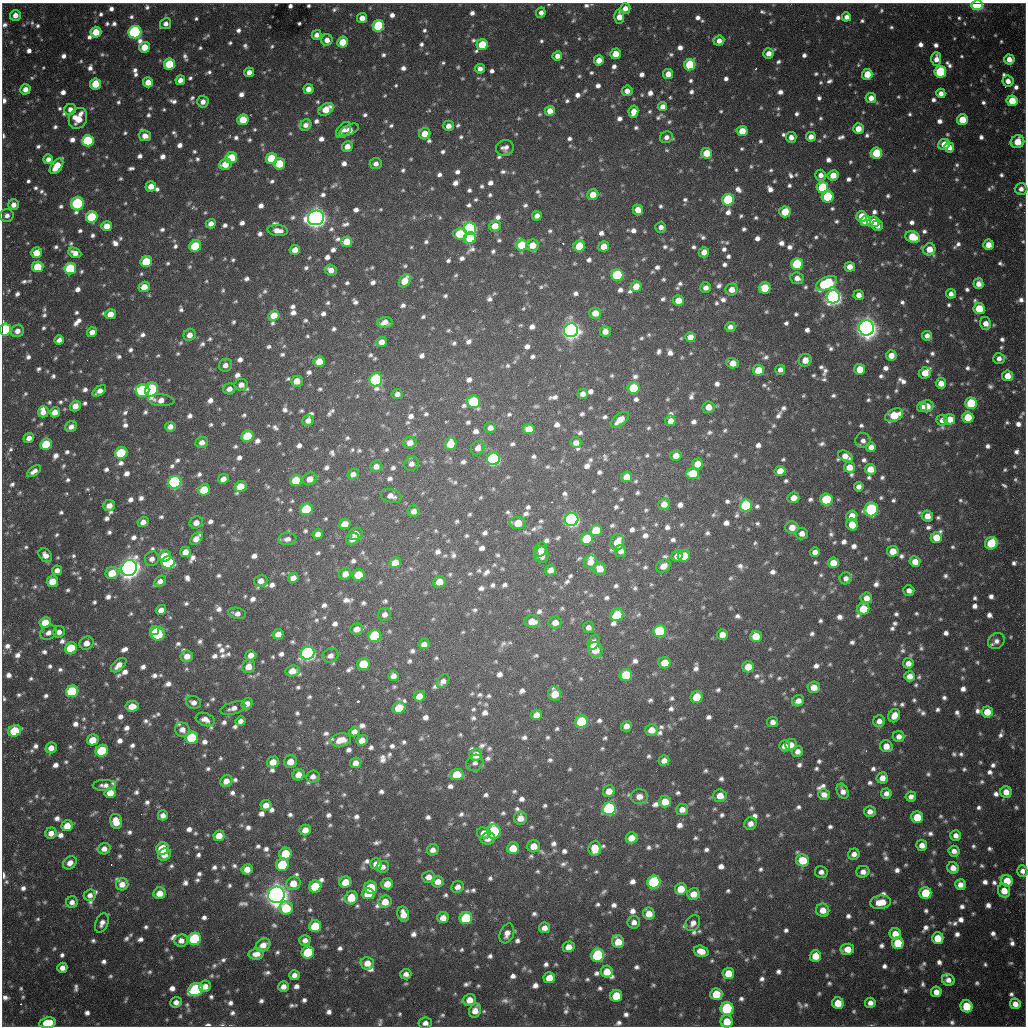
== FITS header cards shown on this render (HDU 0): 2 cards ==
NAXIS1  =                 1024 / length of data axis 1
NAXIS2  =                 1024 / length of data axis 2

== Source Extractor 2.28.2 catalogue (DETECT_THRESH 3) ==
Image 1024 x 1024 px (HDU 0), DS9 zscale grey, 1 PNG px = 1 image px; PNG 1028 x 1028 px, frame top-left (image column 1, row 1024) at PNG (2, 3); each listed source drawn as its Kron ellipse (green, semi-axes under 4 px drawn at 4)
Background 703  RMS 22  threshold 66.1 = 3 sigma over >= 5 px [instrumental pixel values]
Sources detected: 1745; of the 1745, the 500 brightest by FLUX_AUTO listed and drawn (1245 fainter detections omitted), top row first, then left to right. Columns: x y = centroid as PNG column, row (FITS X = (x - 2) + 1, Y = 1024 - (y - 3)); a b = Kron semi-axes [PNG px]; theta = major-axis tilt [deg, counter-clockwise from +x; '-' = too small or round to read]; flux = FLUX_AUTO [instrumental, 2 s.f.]
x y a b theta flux
977 5 6 4 -2 2.5e+05
625 9 5 5 - 1.3e+04
541 13 5 4 - 8.8e+03
15 15 5 5 - 1.3e+04
619 17 7 5 87 1.7e+04
846 17 4 4 - 9.5e+03
362 18 5 5 - 1.4e+04
166 24 5 5 - 8.4e+03
378 26 6 5 - 1.3e+05
96 32 5 5 - 3.2e+04
135 32 6 6 - 3.3e+05
317 35 5 4 - 8.7e+03
327 40 6 5 - 1.1e+04
719 41 5 5 - 9.6e+03
343 42 5 5 - 3.4e+04
482 45 5 5 - 5.9e+04
145 47 5 5 - 3.1e+04
769 53 5 5 - 1.2e+04
616 54 5 5 - 2.5e+04
557 56 5 4 - 1.1e+04
936 59 7 5 89 1.2e+04
1009 59 5 5 - 1.4e+04
599 60 5 5 - 2.0e+04
169 64 6 5 - 7.2e+04
690 65 5 5 - 1.1e+05
480 69 5 5 - 8.8e+03
249 72 5 5 - 1.1e+04
940 72 6 6 - 1.2e+05
668 74 5 5 - 1.4e+04
867 74 5 5 - 3.2e+04
180 80 5 4 - 1.0e+04
1008 81 5 5 - 1.1e+04
148 82 5 5 - 2.0e+04
95 84 5 5 - 3.8e+04
25 89 5 5 - 1.3e+04
308 89 5 5 - 1.2e+04
627 91 5 5 - 1.2e+04
941 93 4 4 - 9.0e+03
871 98 5 5 - 1.2e+04
1012 101 5 5 - 3.7e+04
203 102 6 5 - 9.7e+03
662 107 5 4 - 1.1e+04
70 109 6 5 - 8.3e+03
326 109 8 5 32 2.7e+04
550 111 5 5 - 1.6e+04
633 112 6 5 - 1.7e+04
78 118 11 8 61 3.7e+04
243 120 6 5 - 4.1e+04
962 120 5 5 - 3.8e+04
306 125 6 5 - 8.4e+03
448 126 5 5 - 1.1e+04
858 129 5 5 - 1.8e+04
344 130 9 6 51 8.6e+03
349 130 10 5 24 2.1e+04
742 131 5 5 - 2.7e+04
425 134 6 5 - 2.4e+04
145 136 6 5 - 1.4e+04
666 137 6 6 - 8.3e+03
791 137 5 5 - 9.9e+03
811 137 5 4 - 1.2e+04
88 141 6 5 - 1.3e+05
1017 142 7 6 - 3.3e+04
944 144 6 5 - 2.1e+04
347 146 5 5 - 1.4e+04
949 147 5 5 - 1.3e+04
505 148 9 7 16 9.5e+03
706 153 5 5 - 3.6e+04
876 153 6 5 - 6.2e+04
231 158 6 5 - 5.8e+04
271 158 6 5 - 6.3e+04
48 159 5 4 - 9.1e+03
225 164 6 5 - 2.5e+04
279 164 6 5 - 5.2e+04
376 164 6 5 - 8.2e+03
56 166 9 5 52 3.2e+04
820 175 5 5 - 1.0e+04
833 175 5 5 - 1.9e+04
151 186 5 5 - 1.7e+04
822 187 6 6 - 8.9e+04
1021 189 6 6 - 8.7e+03
593 195 6 5 - 1.9e+04
828 197 6 6 - 1.0e+05
728 200 6 5 - 1.6e+05
77 203 7 6 - 2.1e+05
14 205 5 5 - 1.1e+04
638 210 5 5 - 1.8e+04
785 212 5 5 - 5.0e+04
7 216 7 6 - 8.4e+03
537 216 5 4 - 9.8e+03
862 216 5 5 - 2.9e+04
92 217 6 5 - 9.7e+04
316 218 8 7 - 1.5e+06
865 221 5 5 - 2.8e+04
873 222 6 5 - 2.2e+04
211 224 5 4 - 1.1e+04
107 226 5 5 - 2.2e+04
495 226 6 5 - 2.1e+04
877 226 5 5 - 8.8e+03
661 227 5 5 - 8.2e+03
470 229 6 6 - 3.9e+05
278 231 10 5 -5 1.3e+04
460 234 7 5 -4 5.4e+04
913 237 7 5 -22 4.5e+04
470 238 6 5 - 5.0e+04
347 242 5 5 - 2.7e+04
521 245 6 5 - 4.7e+04
533 245 6 6 - 2.3e+04
988 245 5 5 - 1.6e+04
195 246 6 5 - 6.2e+04
579 246 6 5 - 4.6e+04
604 246 5 5 - 2.1e+04
929 249 6 6 - 2.4e+04
295 250 5 5 - 1.4e+04
704 252 5 5 - 1.6e+04
37 253 5 5 - 2.5e+04
75 253 7 5 -26 1.3e+04
146 262 6 5 - 6.9e+04
797 264 6 5 - 1.1e+05
38 267 6 5 - 4.9e+04
850 267 5 5 - 1.5e+04
70 269 6 5 - 1.2e+05
331 270 6 5 - 1.2e+04
617 275 6 6 - 1.3e+05
797 278 7 6 - 1.1e+04
405 281 7 5 53 3.2e+04
827 283 11 6 25 1.5e+05
978 284 5 5 - 1.3e+04
636 286 5 5 - 2.5e+04
144 287 6 5 - 2.0e+04
706 288 5 5 - 9.6e+03
765 288 6 5 - 5.1e+04
732 290 6 6 - 1.5e+04
951 294 5 5 - 9.3e+03
859 295 5 5 - 9.8e+03
833 297 6 6 - 8.6e+05
678 300 5 5 - 2.3e+04
979 309 6 5 - 4.9e+04
595 313 6 5 - 2.0e+04
110 314 5 5 - 1.8e+04
274 315 5 5 - 2.8e+04
385 322 8 5 4 1.5e+04
986 324 6 5 - 1.4e+04
730 327 5 5 - 8.4e+03
866 328 7 7 - 1.6e+06
5 329 6 5 - 1.5e+05
571 330 7 7 - 1.2e+06
17 331 6 6 - 1.0e+04
605 331 5 5 - 1.3e+04
92 332 5 4 - 1.2e+04
190 335 6 6 - 1.2e+04
927 336 5 5 - 8.6e+03
690 337 5 5 - 1.4e+04
59 340 5 4 - 8.1e+03
382 342 5 5 - 1.3e+04
891 356 5 5 - 1.7e+04
999 358 6 5 - 8.8e+03
805 360 6 6 - 1.8e+04
319 361 6 5 - 2.5e+04
732 363 6 5 - 1.9e+04
225 365 7 6 - 9.5e+03
860 369 5 5 - 3.1e+04
758 370 5 5 - 4.1e+04
780 370 5 5 - 8.5e+03
925 373 6 5 - 2.4e+04
1007 376 5 5 - 2.0e+04
376 380 7 6 - 3.0e+05
297 381 6 5 - 2.0e+04
941 383 5 5 - 2.0e+04
241 385 6 6 - 1.0e+04
633 388 6 6 - 5.7e+04
152 389 7 6 - 2.1e+05
229 389 6 5 - 8.9e+03
143 390 7 6 - 2.1e+05
99 391 7 4 34 1.2e+04
397 394 5 5 - 8.1e+03
583 394 5 5 - 9.6e+03
161 400 13 6 -5 1.5e+04
473 402 6 6 - 1.1e+05
971 403 6 6 - 1.0e+05
75 406 5 5 - 1.5e+04
927 406 6 6 - 1.9e+04
708 407 6 6 - 1.8e+04
922 407 5 4 - 8.8e+03
43 412 5 5 - 1.1e+04
55 412 5 5 - 1.5e+04
894 415 9 6 26 5.3e+04
968 417 5 5 - 4.8e+04
949 419 5 5 - 2.4e+04
308 420 6 5 - 9.8e+03
620 420 10 5 40 1.8e+04
942 420 6 5 - 1.0e+04
670 421 5 5 - 1.1e+04
71 427 6 5 - 8.7e+03
170 427 5 4 - 9.7e+03
490 428 6 5 - 8.9e+03
529 429 6 5 - 2.5e+04
247 436 6 5 - 7.1e+04
29 438 5 4 - 9.8e+03
863 441 7 7 - 8.1e+03
202 442 6 5 - 1.1e+04
410 443 6 6 - 1.5e+04
576 443 5 5 - 1.1e+04
46 444 6 5 - 6.4e+04
451 444 6 6 - 3.6e+04
871 447 5 5 - 1.2e+04
478 448 7 6 - 1.2e+04
121 453 6 5 - 1.0e+05
676 456 5 5 - 1.6e+04
845 456 8 5 -28 1.6e+04
493 459 6 6 - 3.5e+05
411 464 7 7 - 8.4e+03
697 464 5 5 - 2.3e+04
376 466 6 5 - 1.1e+04
849 467 5 5 - 2.0e+04
870 469 5 5 - 2.4e+04
34 471 8 4 35 8.3e+03
780 471 5 5 - 2.2e+04
353 474 6 5 - 8.8e+03
693 474 6 5 - 5.2e+04
627 477 6 5 - 2.3e+04
223 479 5 5 - 1.2e+04
310 479 7 6 - 1.5e+04
296 480 6 5 - 5.9e+04
175 482 6 6 - 3.2e+05
240 487 6 5 - 2.9e+04
859 487 5 5 - 8.5e+03
204 490 6 5 - 5.0e+04
391 496 11 6 -17 1.1e+04
793 498 6 5 - 1.4e+04
826 499 6 6 - 1.1e+05
664 504 6 5 - 1.5e+04
746 505 6 6 - 1.4e+05
109 506 6 5 - 1.3e+04
306 509 6 5 - 1.0e+05
871 509 7 6 - 2.5e+05
414 511 6 5 - 9.9e+03
852 516 5 5 - 2.0e+04
927 516 6 5 - 1.6e+04
571 519 7 6 - 5.8e+05
143 522 5 5 - 1.1e+04
196 523 7 6 - 1.2e+04
518 523 8 6 -3 3.2e+04
345 524 6 5 - 1.8e+04
852 524 6 5 - 2.7e+04
792 527 6 6 - 1.9e+04
596 530 6 5 - 5.4e+04
802 533 6 6 - 1.3e+04
318 534 5 5 - 1.0e+04
356 534 7 6 - 1.9e+04
936 537 5 5 - 3.2e+04
196 538 8 5 50 1.5e+04
287 539 9 6 7 8.7e+03
353 539 7 5 26 1.1e+04
587 539 6 6 - 7.0e+04
617 542 8 7 - 2.6e+04
991 543 6 6 - 6.8e+04
541 550 7 6 - 1.1e+04
621 551 6 5 - 9.9e+03
893 551 5 5 - 2.7e+04
185 552 5 5 - 1.6e+04
815 552 5 5 - 9.2e+03
45 555 8 6 -48 9.8e+03
541 555 8 7 - 2.0e+04
165 556 6 5 - 3.7e+04
677 556 6 5 - 1.4e+04
684 556 6 5 - 4.5e+04
152 559 7 7 - 9.2e+03
168 562 6 6 - 2.4e+05
591 562 7 6 - 1.8e+04
915 562 5 5 - 1.6e+04
395 563 6 5 - 2.1e+04
833 563 5 5 - 2.3e+04
663 566 8 6 31 1.3e+04
129 568 8 7 - 1.6e+06
600 569 6 6 - 2.2e+04
57 570 5 4 - 8.9e+03
551 570 6 5 - 1.2e+04
112 573 7 6 - 3.2e+04
345 574 6 5 - 1.4e+04
359 575 6 5 - 3.8e+04
293 578 5 5 - 1.3e+04
846 578 6 6 - 8.3e+03
52 581 6 5 - 2.8e+04
160 581 6 5 - 8.8e+03
261 581 6 6 - 1.3e+04
439 582 6 6 - 2.2e+04
909 590 5 5 - 9.2e+03
866 598 6 5 - 1.3e+04
863 609 6 6 - 4.0e+04
161 610 5 5 - 1.1e+04
237 613 9 5 -11 9.1e+03
385 614 7 6 - 9.1e+03
617 615 7 6 - 6.1e+04
532 621 8 6 0 2.2e+04
45 622 6 5 - 3.1e+04
555 622 6 6 - 1.4e+04
588 627 6 5 - 8.2e+03
357 629 6 5 - 1.3e+04
155 631 4 4 - 3.8e+04
660 631 6 6 - 1.4e+05
59 632 6 5 - 8.9e+03
48 633 9 6 31 8.9e+03
158 634 7 6 - 1.1e+05
278 634 5 5 - 1.4e+04
722 634 5 5 - 1.5e+04
375 636 6 6 - 1.4e+05
756 636 6 5 - 3.4e+04
996 641 9 7 38 8.5e+03
594 642 8 5 63 1.5e+04
86 643 7 6 - 1.4e+04
424 644 5 5 - 1.0e+04
71 648 6 5 - 6.9e+04
595 650 8 7 - 3.2e+04
308 653 7 6 - 6.1e+05
251 655 5 5 - 1.2e+04
187 656 6 5 - 1.4e+04
330 656 8 7 - 8.8e+03
665 663 6 6 - 3.0e+04
908 663 5 5 - 1.1e+04
363 664 6 5 - 6.7e+04
119 665 9 5 41 1.3e+04
249 666 7 6 - 1.8e+04
748 667 6 5 - 3.3e+04
292 671 7 5 8 2.0e+04
626 675 6 6 - 7.5e+04
393 676 5 5 - 8.7e+03
910 676 5 5 - 1.6e+04
443 681 7 5 50 8.9e+03
814 687 6 6 - 1.9e+04
72 691 6 5 - 1.2e+05
555 694 7 6 - 3.3e+04
419 696 6 5 - 1.8e+04
697 697 6 6 - 4.3e+04
798 701 6 5 - 1.2e+04
193 702 8 6 -16 8.3e+03
247 704 6 5 - 1.2e+04
132 706 6 5 - 2.2e+04
233 708 13 6 17 9.4e+03
399 708 6 5 - 4.3e+04
987 712 6 5 - 2.7e+04
536 715 6 5 - 1.5e+04
894 716 7 5 60 1.7e+04
205 719 10 6 -20 1.1e+04
241 721 5 5 - 8.3e+03
581 721 6 6 - 1.0e+05
879 721 6 6 - 9.7e+03
773 722 5 5 - 8.6e+03
626 726 5 5 - 1.2e+04
182 730 7 7 - 1.2e+04
652 730 6 5 - 1.9e+04
15 731 7 5 26 7.2e+04
354 731 5 4 - 8.8e+03
899 737 5 5 - 9.3e+03
192 738 6 6 - 1.0e+05
93 740 6 5 - 3.1e+04
341 740 11 6 11 2.2e+04
362 740 6 5 - 1.8e+04
791 745 6 6 - 1.3e+04
785 746 5 5 - 1.2e+04
886 746 6 6 - 1.6e+04
51 748 6 5 - 1.5e+04
102 751 6 5 - 9.4e+04
798 751 6 5 - 9.5e+03
476 755 6 6 - 2.4e+04
664 760 5 5 - 1.1e+04
273 762 6 5 - 2.1e+04
290 762 6 6 - 2.2e+04
356 763 6 5 - 1.2e+04
475 763 9 7 37 8.3e+03
457 774 7 5 4 4.1e+04
299 775 6 5 - 1.9e+04
313 776 7 6 - 8.2e+03
882 778 6 5 - 1.3e+04
226 781 6 5 - 1.5e+04
104 785 11 5 2 8.8e+03
609 791 6 5 - 2.0e+04
843 791 8 5 -66 1.0e+04
1006 792 6 6 - 1.6e+04
110 793 6 5 - 2.2e+04
886 793 5 5 - 8.6e+03
824 795 6 5 - 1.3e+04
720 796 6 6 - 2.1e+04
639 797 8 7 - 1.5e+04
911 797 5 5 - 8.3e+03
665 802 6 6 - 2.7e+04
266 805 5 5 - 1.3e+04
609 809 7 6 - 2.9e+05
682 809 6 5 - 1.3e+04
870 811 6 5 - 1.0e+04
163 815 5 5 - 8.9e+03
917 817 6 6 - 4.2e+04
520 818 7 6 - 1.6e+04
116 821 8 6 -76 2.7e+04
750 824 6 6 - 1.1e+04
67 826 6 5 - 2.5e+04
305 830 5 5 - 1.6e+04
494 831 7 6 - 1.6e+05
51 833 6 5 - 1.3e+04
484 833 7 6 - 1.3e+04
956 835 5 5 - 9.8e+03
219 836 5 5 - 2.2e+04
632 838 6 5 - 2.0e+04
488 839 7 6 - 1.2e+04
922 845 5 5 - 1.3e+04
534 846 6 6 - 2.2e+04
162 848 6 6 - 5.6e+04
513 848 6 6 - 3.0e+04
595 848 7 6 - 3.1e+04
104 849 6 5 - 1.1e+04
433 850 6 5 - 9.7e+03
954 851 5 5 - 9.6e+03
285 854 6 6 - 5.7e+04
854 854 6 5 - 9.4e+03
164 855 7 5 40 1.8e+04
803 860 6 6 - 4.3e+04
70 863 7 6 - 1.2e+04
376 864 6 5 - 1.4e+04
282 865 6 6 - 8.4e+04
383 867 6 6 - 8.2e+03
953 868 6 5 - 1.5e+04
247 869 5 5 - 1.7e+04
1022 871 6 5 - 8.7e+03
821 872 6 6 - 8.2e+03
863 872 6 6 - 1.0e+04
429 877 6 6 - 1.2e+04
1007 881 6 5 - 3.7e+04
345 882 6 5 - 2.8e+04
438 882 6 5 - 1.3e+04
654 882 6 6 - 2.1e+05
293 883 7 6 - 2.3e+04
122 884 6 6 - 1.5e+04
387 884 6 5 - 2.3e+04
960 885 5 5 - 1.2e+04
315 886 6 6 - 7.0e+04
371 887 6 6 - 6.7e+04
458 887 6 6 - 1.0e+04
681 889 6 6 - 3.3e+04
1004 891 7 6 - 2.4e+04
160 893 6 6 - 1.8e+04
925 893 6 6 - 6.0e+04
368 894 6 5 - 3.3e+04
694 894 6 5 - 1.9e+04
90 895 6 5 - 9.0e+03
276 895 8 8 - 2.0e+06
351 898 7 6 - 3.9e+04
72 902 6 5 - 8.7e+03
385 902 6 6 - 2.2e+04
881 902 10 6 7 3.3e+04
286 908 7 6 - 7.0e+04
823 910 6 6 - 1.8e+04
403 914 7 5 -77 1.8e+04
649 914 6 6 - 2.0e+04
443 918 5 5 - 1.5e+04
466 918 6 6 - 1.1e+05
634 922 6 6 - 9.3e+03
102 923 10 6 66 9.3e+03
693 923 8 6 56 9.2e+03
315 926 6 6 - 6.5e+04
544 928 5 5 - 1.1e+04
507 933 10 7 69 1.2e+04
895 934 6 5 - 2.1e+04
938 938 6 6 - 3.2e+04
195 939 6 6 - 1.6e+05
305 940 6 5 - 8.3e+03
181 941 7 6 - 1.0e+04
618 942 6 6 - 2.8e+04
898 943 6 6 - 6.3e+04
263 945 8 6 30 1.5e+04
569 947 6 5 - 1.5e+04
847 949 7 5 8 2.1e+04
701 951 7 5 -17 2.0e+04
308 952 6 6 - 7.8e+04
256 954 8 5 9 1.2e+04
598 955 7 6 - 1.5e+05
815 956 6 5 - 3.0e+04
367 963 7 6 - 1.8e+04
62 968 5 5 - 1.1e+04
607 972 6 6 - 2.8e+04
728 973 6 5 - 3.0e+04
406 974 5 5 - 8.6e+03
294 975 5 5 - 9.7e+03
549 978 6 5 - 2.7e+04
948 980 6 5 - 9.4e+03
205 986 6 5 - 1.4e+04
283 987 5 5 - 1.1e+04
196 990 7 6 - 2.5e+05
936 992 5 5 - 1.3e+04
716 994 6 6 - 4.7e+04
616 996 6 6 - 4.6e+04
470 1000 6 6 - 1.9e+04
176 1002 6 5 - 9.5e+03
838 1003 6 5 - 3.2e+04
870 1003 5 5 - 9.6e+03
1015 1004 5 5 - 1.3e+04
966 1006 6 5 - 5.1e+04
727 1008 6 6 - 1.8e+05
475 1010 7 6 - 1.7e+04
727 1021 6 6 - 3.2e+04
47 1023 8 5 8 4.3e+04
425 1023 7 5 7 9.0e+03
At the frame edge (FLAGS 8, measured only in part): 4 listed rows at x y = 977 5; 5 329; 1022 871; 47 1023
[1245 fainter detections neither listed nor drawn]

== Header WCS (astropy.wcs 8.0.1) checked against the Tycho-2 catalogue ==
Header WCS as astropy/WCSLIB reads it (CRVAL/CRPIX/CD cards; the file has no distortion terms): RA---TAN/DEC--TAN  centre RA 19:04:13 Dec -20:34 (286.05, -20.56 deg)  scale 1.18 arcsec/px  FOV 20.1' x 20.1'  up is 0 deg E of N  parity flipped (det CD > 0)
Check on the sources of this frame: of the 60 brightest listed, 17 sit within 1.7 arcsec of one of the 22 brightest Tycho-2 stars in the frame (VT <= 11.99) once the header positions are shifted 0.39 arcsec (0.23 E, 0.32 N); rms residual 0.56 arcsec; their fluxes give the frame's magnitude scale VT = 25.20 - 2.5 log10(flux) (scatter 0.27 mag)
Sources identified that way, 17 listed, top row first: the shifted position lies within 1.7 arcsec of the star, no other Tycho-2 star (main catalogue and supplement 1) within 3.4 arcsec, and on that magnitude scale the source's flux lands within +1.5 / -3 mag of the star's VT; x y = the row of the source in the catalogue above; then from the Tycho-2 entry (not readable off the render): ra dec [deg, ICRS J2000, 3 dp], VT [Tycho-2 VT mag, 2 dp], TYC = Tycho-2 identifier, HIP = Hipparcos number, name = IAU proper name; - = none
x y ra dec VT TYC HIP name
977 5 286.217 -20.394 11.45 6291-2348-1 - -
135 32 285.922 -20.401 11.84 6290-1553-1 - -
88 141 285.906 -20.437 11.70 6290-1190-1 - -
77 203 285.902 -20.457 11.63 6290-1914-1 - -
470 229 286.039 -20.466 11.64 6291-2563-1 - -
833 297 286.166 -20.490 11.06 6291-1861-1 - -
866 328 286.177 -20.500 9.72 6291-280-1 - -
571 330 286.074 -20.500 10.56 6291-2482-1 - -
376 380 286.006 -20.516 11.38 6291-2555-1 - -
175 482 285.935 -20.549 11.40 6290-1670-1 - -
571 519 286.074 -20.562 10.72 6291-940-1 - -
129 568 285.919 -20.577 9.38 6290-1734-1 - -
308 653 285.981 -20.605 11.19 6290-1602-1 - -
609 809 286.086 -20.657 11.94 6295-2470-1 - -
654 882 286.102 -20.681 11.90 6295-452-1 - -
276 895 285.970 -20.684 9.47 6294-85-1 - -
598 955 286.082 -20.705 11.99 6295-205-1 - -